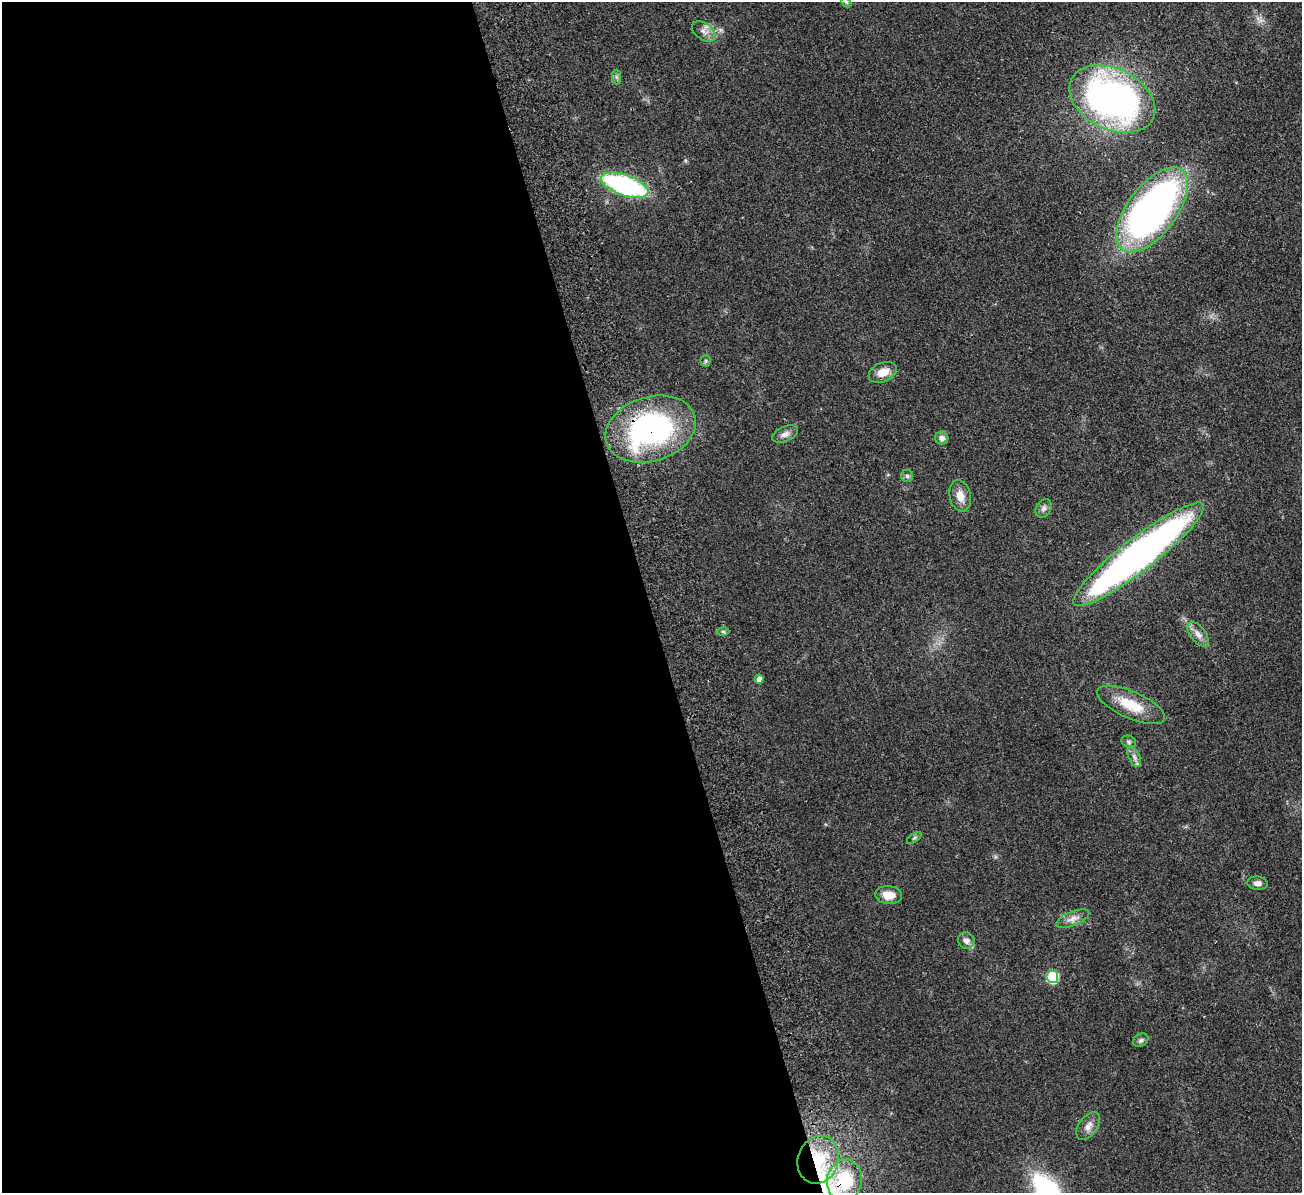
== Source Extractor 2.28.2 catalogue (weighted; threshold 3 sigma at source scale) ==
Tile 9 of 4 x 4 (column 1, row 3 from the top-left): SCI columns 56-1355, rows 1359-2549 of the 5311 x 5219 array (HDU 1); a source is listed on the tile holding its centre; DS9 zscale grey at full resolution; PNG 1304 x 1195 px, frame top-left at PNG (2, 2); each listed source drawn as its Kron ellipse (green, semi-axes under 4 px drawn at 4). Shown black and unused: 50% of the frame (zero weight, under 2 of 3 exposures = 3% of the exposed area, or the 3 px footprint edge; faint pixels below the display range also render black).
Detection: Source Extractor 2.28.2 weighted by HDU 2 'WHT'; one run over the whole footprint, this tile lists its part. Background 0.107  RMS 0.008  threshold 0.036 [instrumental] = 3 sigma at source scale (4.5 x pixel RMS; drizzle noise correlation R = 1.50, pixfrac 1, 0.05/0.05 arcsec/px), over >= 5 px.
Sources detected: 31; all 31 listed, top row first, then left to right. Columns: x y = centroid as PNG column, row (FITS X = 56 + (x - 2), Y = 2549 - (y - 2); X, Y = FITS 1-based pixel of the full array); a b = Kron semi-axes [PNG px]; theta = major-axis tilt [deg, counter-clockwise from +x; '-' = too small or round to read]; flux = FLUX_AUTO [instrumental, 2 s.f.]
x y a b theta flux
846 2 6 4 -47 0.98
704 31 13 8 -35 5.1
616 77 7 4 -89 1.6
1112 99 45 30 -26 290
625 185 25 10 -19 140
1152 210 50 24 53 350
706 361 6 5 - 1.2
883 372 15 9 23 9.5
651 429 46 32 17 170
785 434 13 7 23 4.2
942 438 7 6 - 3.7
907 476 6 6 - 1.8
960 496 16 10 -77 8.9
1044 508 10 7 58 3
1139 554 82 16 38 390
723 631 6 4 -1 1.1
1198 634 14 7 -54 5.3
759 679 4 4 - 4.3
1131 705 37 13 -24 24
1129 742 7 6 - 1.9
1134 757 11 5 -65 3.5
914 838 8 4 35 1.4
1257 883 10 6 -6 3.5
888 895 13 9 -6 10
1073 919 17 7 22 5.6
966 941 8 8 - 4.4
1052 977 6 6 - 63
1141 1040 8 6 32 2
1088 1126 15 9 53 5.9
818 1160 24 20 71 38
844 1180 21 17 83 44
Overlapping masked pixels (flux is a lower limit): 3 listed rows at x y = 651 429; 818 1160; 844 1180
Isophote crosses this tile's border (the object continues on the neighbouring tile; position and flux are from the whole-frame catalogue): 1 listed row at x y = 846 2